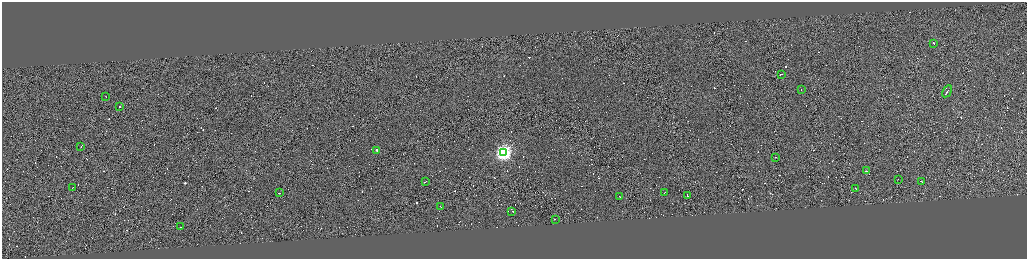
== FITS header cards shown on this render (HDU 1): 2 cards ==
NAXIS1  =                 4100
NAXIS2  =                 1026

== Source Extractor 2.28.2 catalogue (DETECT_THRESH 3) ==
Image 4100 x 1026 px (HDU 1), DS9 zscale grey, zoomed out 1/4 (1 PNG px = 4 x 4 image px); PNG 1029 x 261 px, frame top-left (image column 3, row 1026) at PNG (2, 2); each listed source drawn as its Kron ellipse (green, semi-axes under 4 px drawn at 4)
Background -0.575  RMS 4.1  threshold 12.3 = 3 sigma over >= 5 px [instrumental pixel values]
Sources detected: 619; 595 cannot appear on this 1/4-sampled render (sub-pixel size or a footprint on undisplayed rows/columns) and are neither listed nor drawn; the other 24 listed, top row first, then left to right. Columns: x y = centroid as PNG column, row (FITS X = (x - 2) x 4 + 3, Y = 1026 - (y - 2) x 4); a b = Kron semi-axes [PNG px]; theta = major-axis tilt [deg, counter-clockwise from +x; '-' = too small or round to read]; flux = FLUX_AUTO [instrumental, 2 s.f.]
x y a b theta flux
934 43 2 1 - 64000
781 74 3 1 - 95000
801 90 2 1 - 16000
947 91 6 1 58 48000
106 96 2 1 - 1300
120 106 3 1 - 67000
81 146 2 1 - 46000
377 150 2 1 - 19000
504 152 4 4 - 840000
775 157 2 1 - 32000
866 171 2 2 - 4400
898 179 2 1 - 15000
425 182 2 1 - 20000
922 182 2 1 - 29000
72 188 2 1 - 29000
856 189 3 1 - 25000
279 193 2 1 - 14000
664 193 2 1 - 35000
619 196 2 1 - 52000
687 196 2 1 - 52000
440 206 2 1 - 16000
512 211 2 1 - 21000
555 219 3 1 - 27000
181 227 3 1 - 16000
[595 sub-pixel or undisplayed-footprint detections neither listed nor drawn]